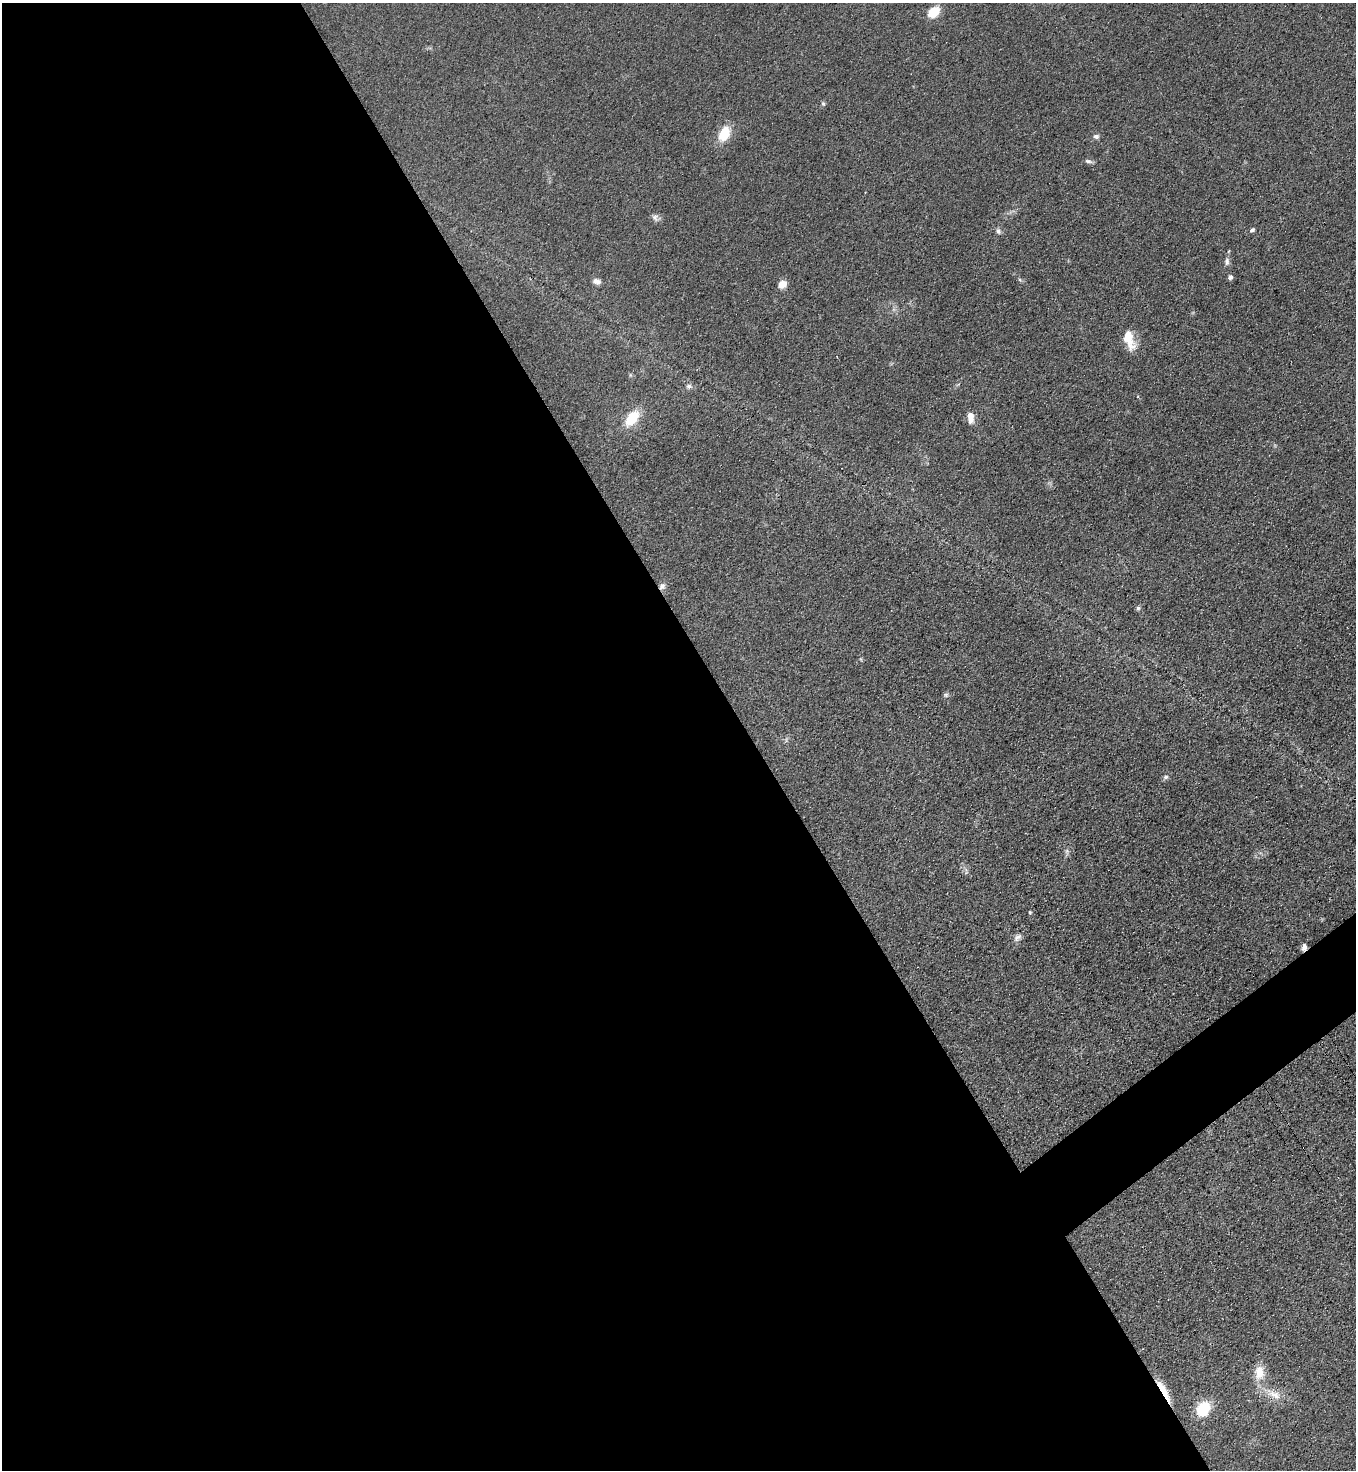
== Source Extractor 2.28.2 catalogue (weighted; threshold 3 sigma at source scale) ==
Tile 9 of 4 x 4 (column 1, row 3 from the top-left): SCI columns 316-1669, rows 1493-2960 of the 5908 x 5918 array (HDU 1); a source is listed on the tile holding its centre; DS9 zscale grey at full resolution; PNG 1358 x 1472 px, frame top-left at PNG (2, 3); no overlay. Shown black and unused: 57% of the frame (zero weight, under 3 of 4 exposures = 3% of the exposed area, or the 3 px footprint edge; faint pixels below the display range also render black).
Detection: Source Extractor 2.28.2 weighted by HDU 2 'WHT'; one run over the whole footprint, this tile lists its part. Background 0.0764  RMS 0.0072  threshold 0.0324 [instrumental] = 3 sigma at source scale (4.5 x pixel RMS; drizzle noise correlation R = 1.50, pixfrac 1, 0.05/0.05 arcsec/px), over >= 5 px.
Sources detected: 29; all 29 listed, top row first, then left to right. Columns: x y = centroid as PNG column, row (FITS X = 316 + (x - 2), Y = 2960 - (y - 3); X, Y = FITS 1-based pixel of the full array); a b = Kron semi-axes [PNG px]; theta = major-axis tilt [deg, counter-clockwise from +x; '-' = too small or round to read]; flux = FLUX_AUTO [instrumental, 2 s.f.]
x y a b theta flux
934 12 11 8 39 16
823 104 6 5 - 1.2
724 134 17 11 64 18
1096 136 8 6 -4 2
1088 161 10 5 -16 1.9
655 217 11 8 -60 2.8
1252 230 6 4 38 1.5
998 231 8 6 -72 2.1
1227 262 11 6 -90 2.6
1230 277 5 5 - 2.5
1020 280 6 4 -19 1
596 281 10 7 -15 3.4
782 284 10 8 36 6
1129 339 26 11 -72 14
689 386 8 7 - 2.2
970 417 14 7 -87 6.5
632 418 20 11 51 18
662 586 10 7 54 3
1138 608 6 5 - 1.3
946 695 7 5 -13 1.4
1165 777 7 5 17 1.7
1067 851 7 4 89 1.6
1030 912 4 3 - 0.87
1018 937 12 7 37 3.2
1304 947 8 6 73 2.8
1259 1372 21 13 87 11
1164 1391 31 6 -60 13
1274 1395 22 10 -22 10
1203 1409 16 13 55 22
Overlapping masked pixels (flux is a lower limit): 3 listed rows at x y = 662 586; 1304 947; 1164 1391